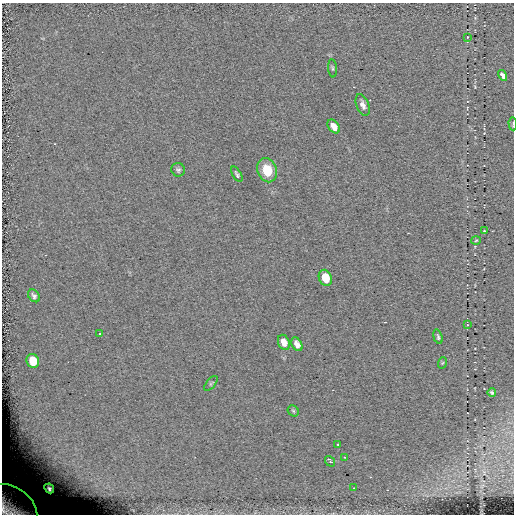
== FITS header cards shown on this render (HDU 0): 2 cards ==
NAXIS1  =                  512
NAXIS2  =                  512

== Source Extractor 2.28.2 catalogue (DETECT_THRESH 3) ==
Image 512 x 512 px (HDU 0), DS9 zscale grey, 1 PNG px = 1 image px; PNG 516 x 516 px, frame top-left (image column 1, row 512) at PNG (2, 3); each listed source drawn as its Kron ellipse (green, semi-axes under 4 px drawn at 4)
Background -3.73e-04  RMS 7.5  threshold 22.4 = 3 sigma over >= 5 px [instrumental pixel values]
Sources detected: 29; all 29 listed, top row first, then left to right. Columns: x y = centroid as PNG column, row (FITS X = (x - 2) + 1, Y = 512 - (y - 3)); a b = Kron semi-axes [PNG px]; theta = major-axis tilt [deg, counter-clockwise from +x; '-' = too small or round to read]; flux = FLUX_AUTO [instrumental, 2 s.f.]
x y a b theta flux
467 37 3 2 - 250
332 68 9 3 -85 790
502 75 6 4 -59 1700
363 105 11 6 -69 2500
513 124 7 2 -87 480
334 126 8 5 -52 4200
178 170 7 6 - 1100
267 170 12 9 -69 12000
237 174 8 4 -61 1000
484 231 3 2 - 270
476 240 5 3 - 460
325 278 8 6 -67 11000
34 296 7 5 -51 1300
467 325 4 2 - 410
100 334 3 2 - 690
438 337 7 3 -74 870
284 342 8 5 -68 3200
297 344 7 5 -62 2600
33 361 7 6 - 9200
442 363 6 3 70 480
211 384 9 4 49 830
492 393 4 3 - 690
293 411 6 5 - 810
338 444 3 2 - 930
345 457 3 2 - 430
330 461 6 3 -53 3000
49 488 5 4 - 1400
354 488 2 2 - 280
11 506 28 19 -34 37000
At the frame edge (FLAGS 8, measured only in part): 2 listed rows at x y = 513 124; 11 506